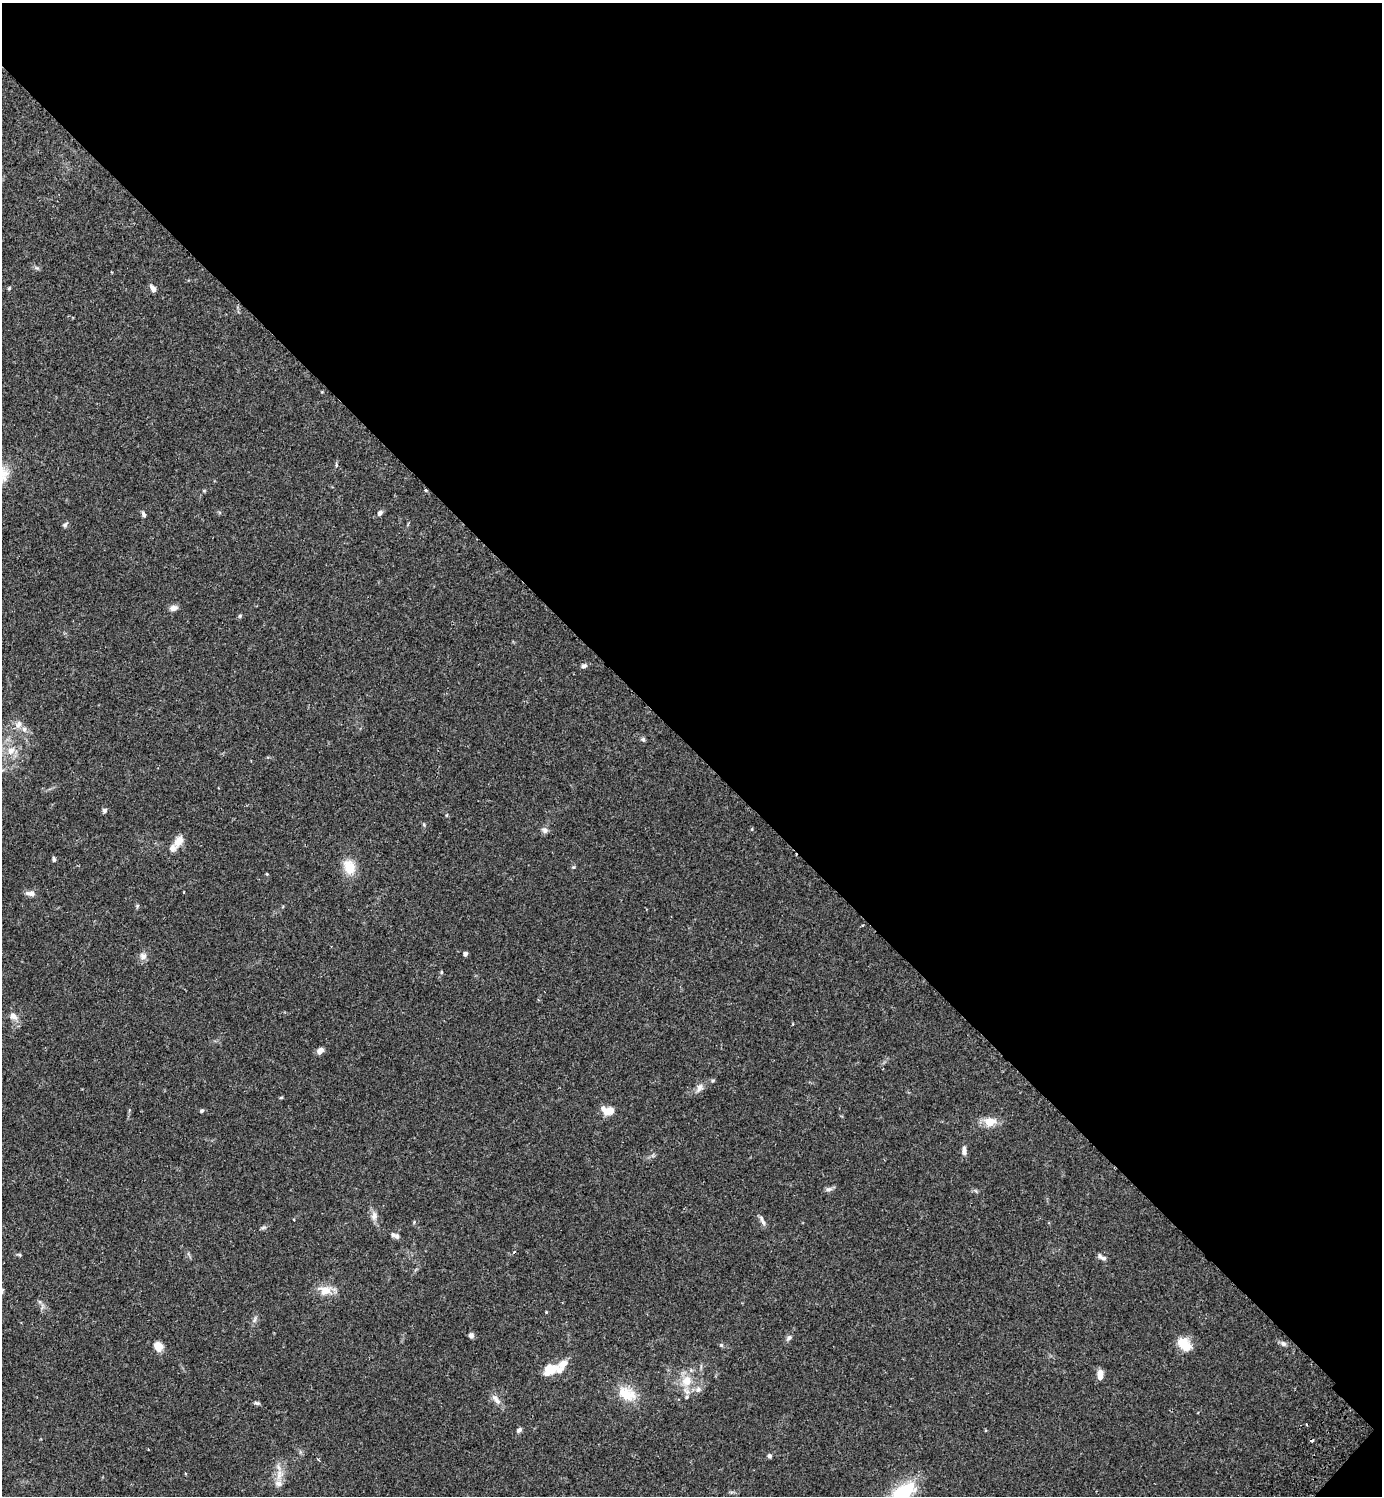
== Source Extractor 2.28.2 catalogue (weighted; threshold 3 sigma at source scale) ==
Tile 8 of 4 x 4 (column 4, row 2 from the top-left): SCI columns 4486-5865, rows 3031-4524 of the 6070 x 6063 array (HDU 1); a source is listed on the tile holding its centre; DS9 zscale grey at full resolution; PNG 1384 x 1498 px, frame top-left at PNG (2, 3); no overlay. Shown black and unused: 50% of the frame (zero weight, under 2 of 3 exposures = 3% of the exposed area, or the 3 px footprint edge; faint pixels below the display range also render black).
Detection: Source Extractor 2.28.2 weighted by HDU 2 'WHT'; one run over the whole footprint, this tile lists its part. Background 0.0961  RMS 0.0058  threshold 0.026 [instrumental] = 3 sigma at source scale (4.5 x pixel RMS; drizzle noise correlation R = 1.50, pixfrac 1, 0.05/0.05 arcsec/px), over >= 5 px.
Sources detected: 71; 2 cosmic-ray / hot-pixel residue — not listed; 6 inside a brighter listed object's ellipse — not listed separately; the other 63 listed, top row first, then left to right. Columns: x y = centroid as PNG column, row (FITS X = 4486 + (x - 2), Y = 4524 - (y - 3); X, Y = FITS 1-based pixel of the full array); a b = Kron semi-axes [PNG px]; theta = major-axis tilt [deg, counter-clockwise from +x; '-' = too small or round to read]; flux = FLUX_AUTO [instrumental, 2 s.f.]
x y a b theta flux
37 268 6 5 - 1
9 288 5 4 - 0.62
153 289 9 5 -55 2.9
336 465 7 4 -82 0.81
204 491 6 4 0 0.59
380 513 7 5 51 2.1
143 514 7 5 -60 1.3
65 525 8 5 46 1.3
173 608 11 7 14 2.5
240 616 6 4 48 0.76
584 666 7 6 - 1.6
19 724 11 8 48 3.1
643 739 7 5 -2 0.97
11 751 12 10 42 5.2
104 810 6 6 - 1.2
424 825 6 4 -72 0.68
545 830 9 7 -34 2
178 841 17 10 61 5
54 859 7 4 -81 0.94
349 867 15 11 -73 12
267 874 5 3 - 0.45
30 893 12 7 -3 2.6
137 906 5 4 - 0.76
465 954 4 4 - 2.2
143 956 9 9 - 2.9
13 1016 11 7 -46 3.5
320 1051 8 6 31 2.6
713 1080 6 3 19 0.71
699 1088 12 8 63 3
281 1097 5 3 - 0.59
202 1111 6 4 43 0.95
608 1111 12 8 -11 8.3
990 1122 15 11 6 7.3
964 1151 11 6 -90 2.8
829 1189 8 7 - 1.7
374 1216 11 8 72 3
762 1221 15 5 -65 2.1
263 1228 7 4 3 0.99
393 1234 7 6 - 1.4
514 1252 4 3 - 0.66
1103 1258 10 6 -6 2
325 1290 19 13 -9 7.3
255 1319 9 4 71 1.3
471 1335 6 6 - 1.8
789 1338 9 5 38 1.4
1184 1344 16 11 -43 11
1283 1344 8 7 - 1.7
721 1345 5 5 - 0.85
158 1346 11 9 -62 5.4
556 1369 22 10 -20 6.9
1100 1375 12 6 90 4.1
687 1381 14 12 73 9.3
698 1390 8 7 - 2.3
625 1394 24 18 -46 13
686 1397 6 4 29 0.98
496 1400 17 7 -50 3.5
257 1403 8 4 -10 1.1
1306 1424 3 2 - 0.56
519 1430 7 5 41 1.5
769 1456 6 5 - 1.1
185 1473 3 3 - 0.64
279 1474 17 8 79 5.9
902 1495 37 20 45 37
Isophote crosses this tile's border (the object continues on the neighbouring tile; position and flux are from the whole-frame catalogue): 1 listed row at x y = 902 1495